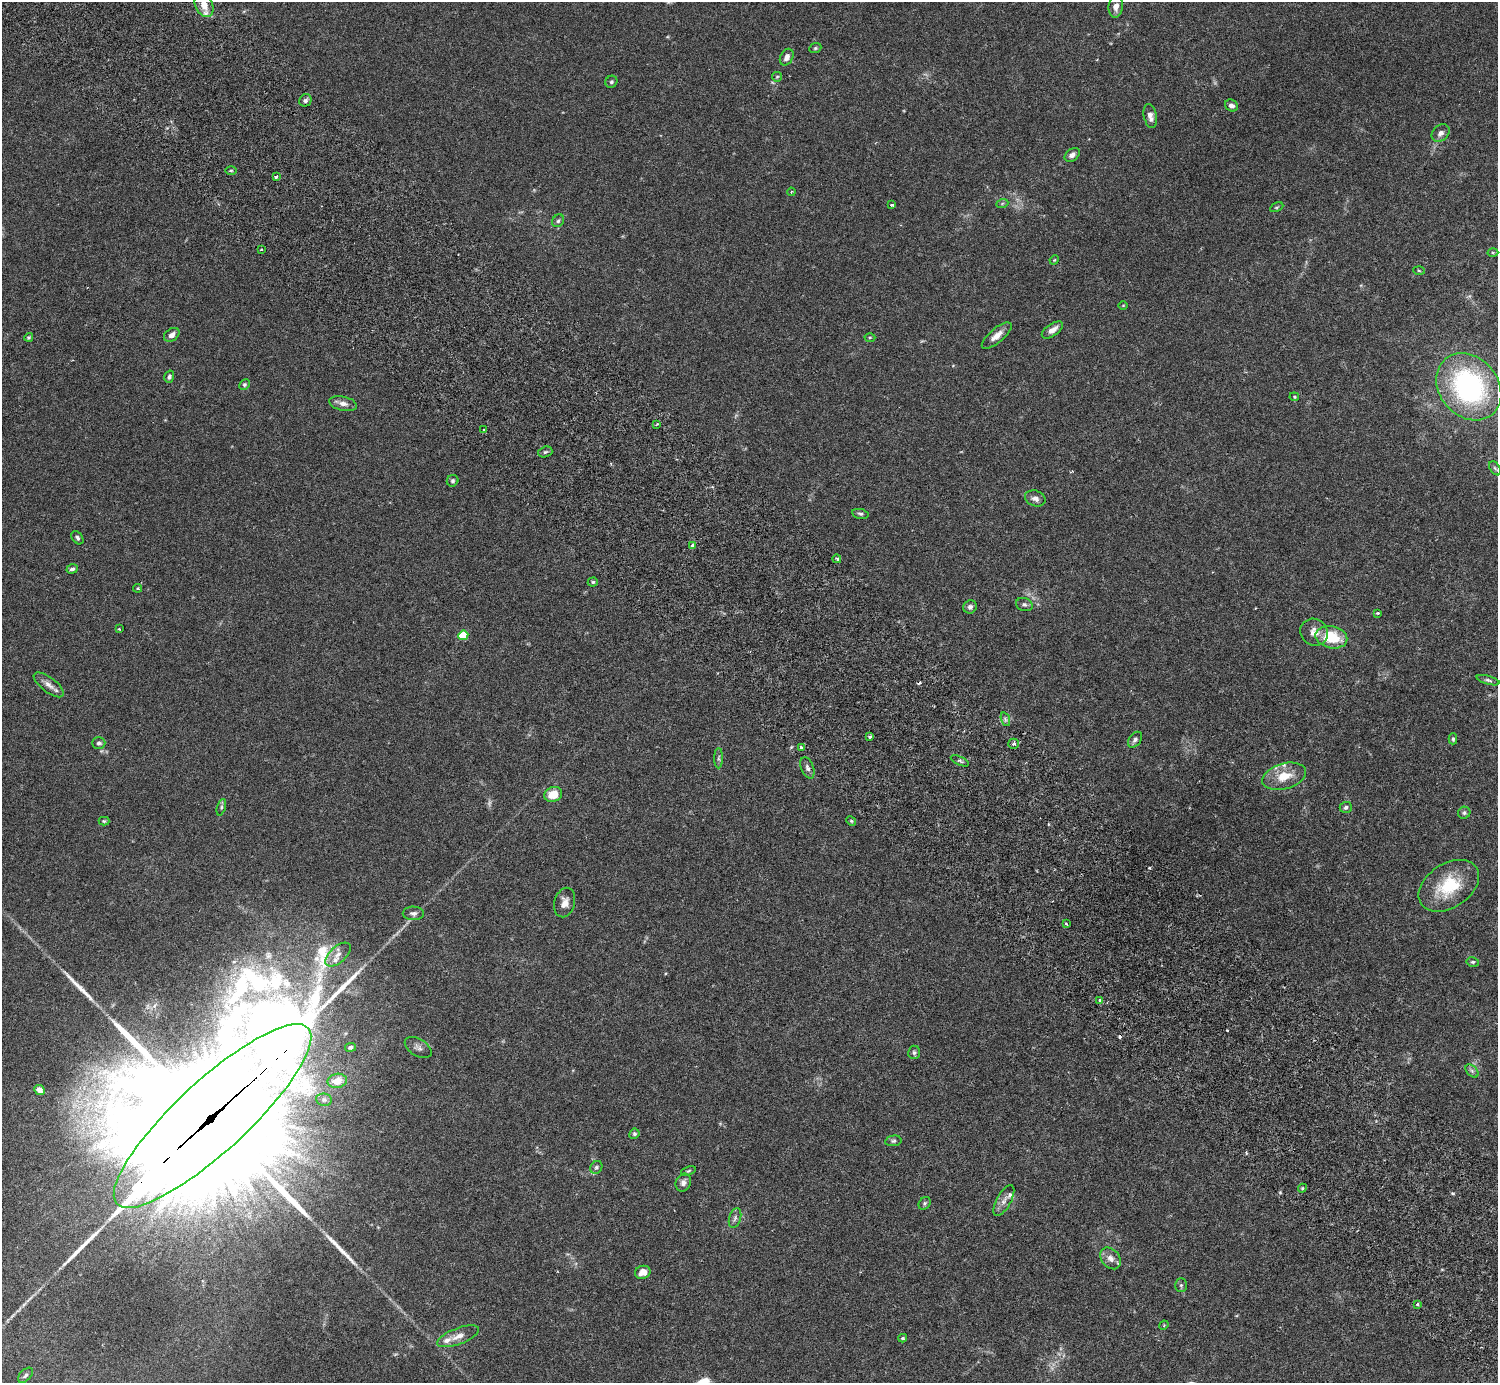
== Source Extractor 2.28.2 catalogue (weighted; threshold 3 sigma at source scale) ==
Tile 6 of 4 x 4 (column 2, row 2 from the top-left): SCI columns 1541-3036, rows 2968-4348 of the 6074 x 6074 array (HDU 1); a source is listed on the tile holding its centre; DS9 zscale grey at full resolution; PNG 1500 x 1385 px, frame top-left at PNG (2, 2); each listed source drawn as its Kron ellipse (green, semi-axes under 4 px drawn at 4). Shown black and unused: <1% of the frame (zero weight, under 3 of 6 exposures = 3% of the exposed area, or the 3 px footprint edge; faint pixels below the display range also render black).
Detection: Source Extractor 2.28.2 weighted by HDU 2 'WHT'; one run over the whole footprint, this tile lists its part. Background 0.0222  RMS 0.0021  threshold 0.00877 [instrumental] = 3 sigma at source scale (4.09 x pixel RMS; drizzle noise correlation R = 1.36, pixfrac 0.8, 0.05/0.05 arcsec/px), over >= 5 px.
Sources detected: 115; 1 too faint to see at this stretch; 2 cosmic-ray / hot-pixel residue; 3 long thin detections or spike segments (spike, bleed or trail) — neither listed nor drawn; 5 inside a brighter listed object's ellipse — not listed separately; the other 104 listed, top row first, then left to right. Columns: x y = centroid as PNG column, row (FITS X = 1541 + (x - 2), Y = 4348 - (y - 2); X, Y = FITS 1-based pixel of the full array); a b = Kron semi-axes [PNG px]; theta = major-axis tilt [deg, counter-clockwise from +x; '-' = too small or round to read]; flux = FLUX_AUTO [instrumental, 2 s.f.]
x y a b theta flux
204 5 12 8 -63 2.3
1116 7 11 7 83 1.2
815 48 6 5 - 0.31
787 57 9 6 62 1
777 77 5 4 - 0.25
611 82 6 5 - 0.38
305 100 6 6 - 0.49
1231 105 7 5 -34 0.77
1150 116 12 6 -78 1.1
1441 133 10 7 43 0.91
1072 155 8 6 36 0.96
231 170 5 3 - 0.23
276 177 4 3 - 1.1
791 192 4 3 - 0.18
1002 204 6 4 20 0.26
892 205 3 3 - 0.52
1277 207 7 4 26 0.27
558 221 7 5 57 0.44
261 250 4 2 - 0.17
1493 253 5 3 - 0.2
1054 260 5 3 - 0.17
1419 270 6 4 -3 0.22
1123 305 5 3 - 0.16
1052 330 12 6 34 1.5
172 335 8 6 36 1.1
997 336 18 7 40 1.7
29 337 4 4 - 0.29
870 337 5 3 - 0.21
169 377 6 5 - 0.49
244 385 6 5 - 0.36
1469 387 36 29 -50 36
1294 397 5 4 - 0.21
343 404 14 7 -12 1.2
657 424 4 2 - 0.21
484 430 4 3 - 0.29
545 452 7 5 18 0.4
1495 468 8 5 -54 0.4
453 481 6 5 - 0.41
1035 498 10 7 -19 0.91
860 514 8 5 -10 0.44
77 538 7 5 -51 0.44
693 545 4 3 - 1.1
837 559 4 3 - 0.37
72 569 6 4 19 0.52
593 582 5 4 - 0.3
138 588 4 3 - 0.21
1024 604 8 6 -19 0.5
970 607 7 6 - 0.56
1378 613 3 3 - 0.29
119 629 3 3 - 0.18
1314 632 14 13 - 1.9
463 635 5 4 - 6.5
1331 637 16 11 -13 6.8
1488 680 12 4 -16 0.5
49 685 18 7 -37 1.4
1005 719 7 4 -71 0.46
870 737 3 3 - 0.34
1453 739 5 4 - 0.35
1135 740 9 6 52 0.62
99 743 6 6 - 0.46
1014 744 5 5 - 0.59
801 747 3 3 - 0.31
719 758 10 4 90 0.44
960 761 10 4 -24 0.4
807 768 11 6 -68 0.74
1284 776 22 12 15 4.1
553 794 9 7 23 3.4
221 807 8 4 73 0.38
1346 807 6 5 - 0.51
1464 813 6 6 - 0.38
104 821 5 4 - 0.28
851 821 5 4 - 0.26
1449 886 33 22 34 8.9
565 903 15 10 76 1.6
413 913 10 6 0 0.71
1066 924 4 3 - 0.3
338 954 15 8 42 1.7
1473 962 6 5 - 0.34
1100 1000 3 2 - 0.59
350 1047 5 4 - 0.45
418 1048 15 8 -31 1
914 1052 7 6 - 0.46
1472 1071 8 5 -45 0.46
337 1081 10 7 12 2.3
39 1090 5 4 - 1.3
324 1100 8 6 -9 0.53
212 1116 130 35 43 23000
634 1134 5 5 - 0.37
893 1141 8 5 10 0.41
596 1167 7 5 55 0.38
688 1171 8 4 19 0.28
683 1182 9 7 66 0.93
1302 1188 4 4 - 0.28
1004 1201 17 7 61 1.3
924 1203 7 5 54 0.36
735 1218 10 6 74 0.62
1110 1258 12 9 -51 1.4
643 1272 8 6 17 1.9
1181 1285 7 5 -90 0.35
1417 1304 4 3 - 0.36
1164 1325 5 4 - 0.19
458 1336 22 8 21 1.8
903 1338 4 3 - 0.25
25 1375 9 5 45 0.53
Overlapping masked pixels (flux is a lower limit): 1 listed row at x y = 212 1116
Isophote crosses this tile's border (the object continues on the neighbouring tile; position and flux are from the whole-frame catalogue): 1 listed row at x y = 204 5